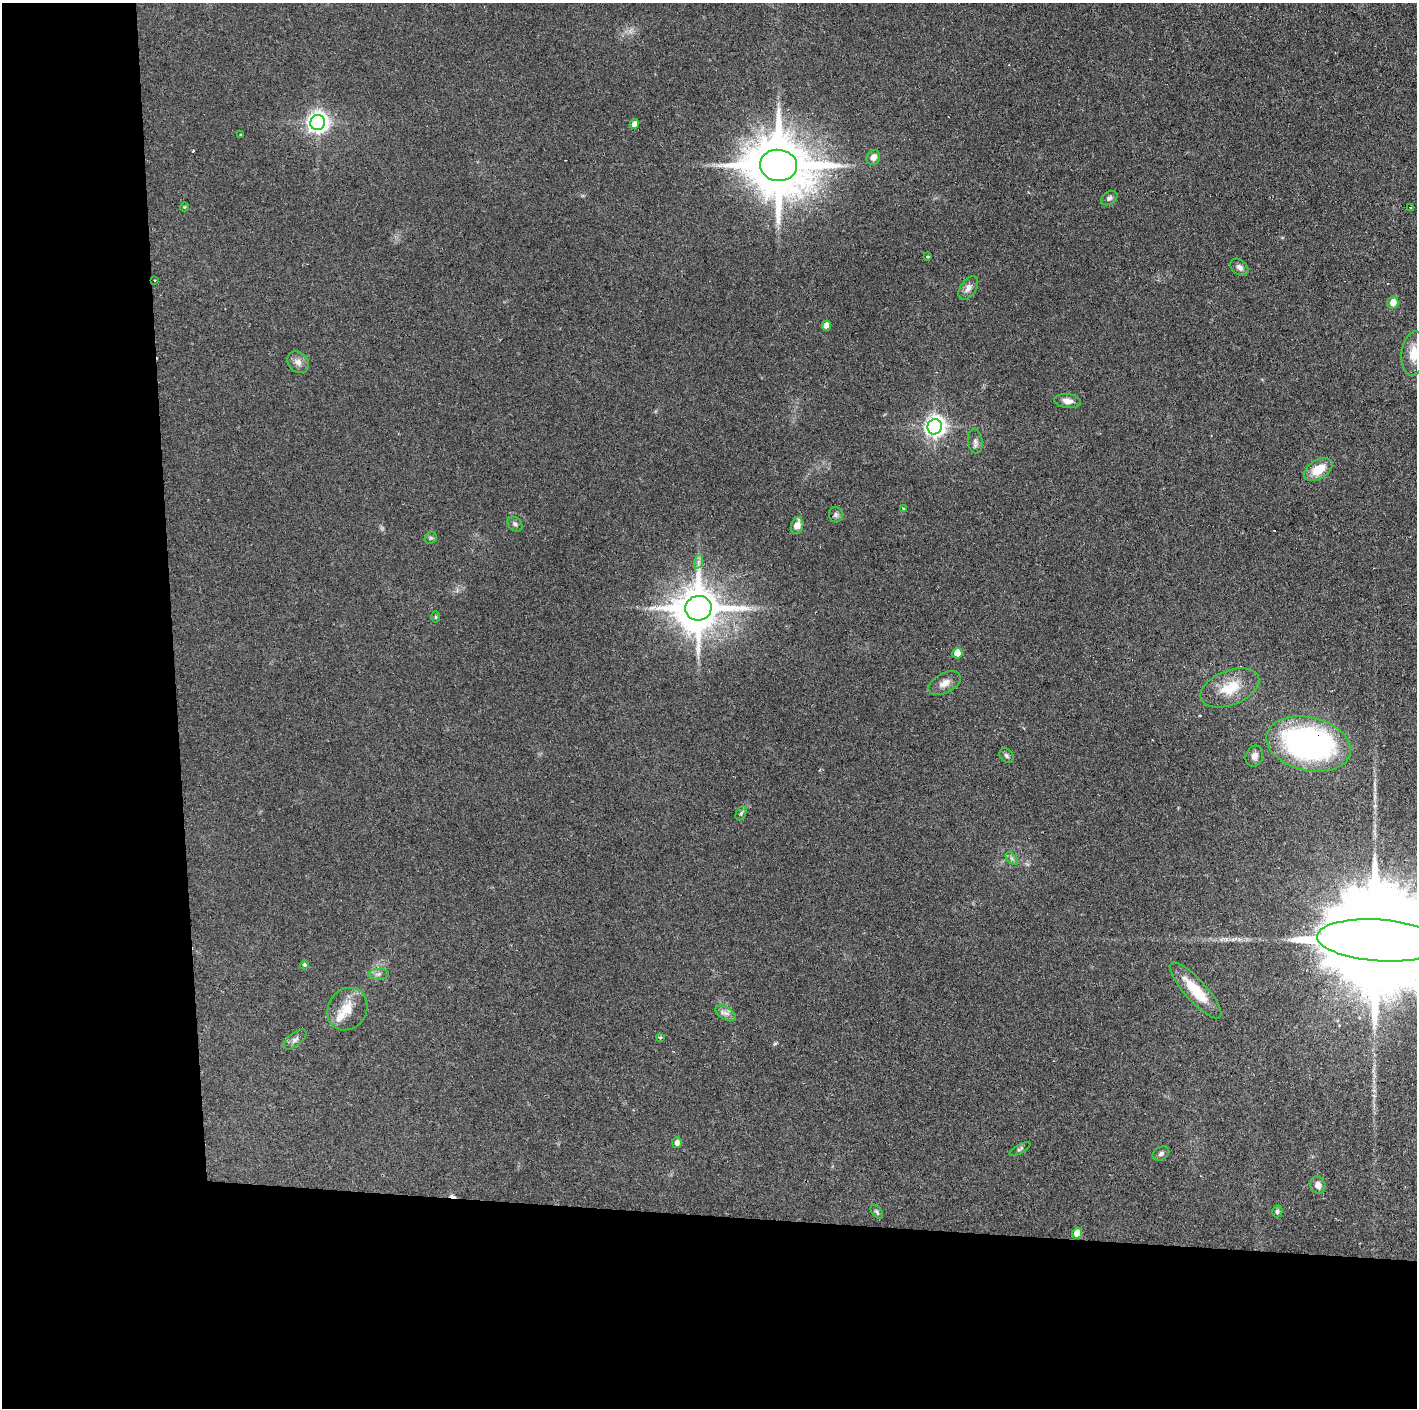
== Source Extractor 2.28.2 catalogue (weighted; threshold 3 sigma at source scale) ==
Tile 7 of 3 x 3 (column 1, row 3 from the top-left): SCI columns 3-1417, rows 1-1406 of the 4251 x 4217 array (HDU 1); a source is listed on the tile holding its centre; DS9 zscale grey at full resolution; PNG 1419 x 1410 px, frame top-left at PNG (2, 3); each listed source drawn as its Kron ellipse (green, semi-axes under 4 px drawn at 4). Shown black and unused: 24% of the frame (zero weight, under 2 of 3 exposures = <1% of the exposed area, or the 3 px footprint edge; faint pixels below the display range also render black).
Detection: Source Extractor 2.28.2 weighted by HDU 2 'WHT'; one run over the whole footprint, this tile lists its part. Background 0.122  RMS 0.0067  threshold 0.0301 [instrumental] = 3 sigma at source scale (4.5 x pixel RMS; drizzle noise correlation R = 1.50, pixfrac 1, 0.05/0.05 arcsec/px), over >= 5 px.
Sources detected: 55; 3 cosmic-ray / hot-pixel residue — neither listed nor drawn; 1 inside a brighter listed object's ellipse — not listed separately; the other 51 listed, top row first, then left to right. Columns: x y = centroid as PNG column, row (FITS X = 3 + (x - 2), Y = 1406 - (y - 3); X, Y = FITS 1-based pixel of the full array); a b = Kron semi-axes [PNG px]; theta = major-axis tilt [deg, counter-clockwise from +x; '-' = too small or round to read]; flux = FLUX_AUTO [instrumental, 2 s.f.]
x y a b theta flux
318 122 7 7 - 420
634 124 5 4 - 3.8
241 135 3 3 - 0.55
873 157 8 6 59 4.5
778 165 18 15 -5 5300
1109 198 9 6 35 1.7
184 207 4 3 - 0.48
1410 207 2 2 - 0.72
927 257 3 3 - 1.3
1239 267 10 7 -41 2.8
155 280 3 2 - 0.94
968 288 13 7 56 3.8
1393 303 6 5 - 7.3
826 325 5 4 - 5.8
1414 354 22 12 84 10
298 362 12 9 -45 4
1067 401 13 7 -7 4.5
935 427 8 7 - 420
975 441 12 7 -82 2.8
1318 470 16 9 32 13
904 509 4 3 - 1.3
836 515 8 7 - 1.7
515 524 8 6 -46 1.6
797 525 8 6 72 5.9
431 538 6 5 - 1.2
698 562 7 4 71 1.6
698 608 13 12 - 2600
436 617 6 4 90 0.79
957 653 5 5 - 8.8
944 683 17 10 28 5.4
1230 688 31 17 22 20
1309 744 43 26 -13 200
1006 756 8 6 -47 1.6
1254 756 11 8 70 3.3
741 813 7 5 64 1.2
1012 858 7 4 -45 1.6
1379 940 62 21 -4 38000
304 965 5 4 - 0.93
378 974 10 5 2 2.1
1195 990 36 10 -48 20
347 1009 22 19 56 13
726 1013 11 6 -30 3.1
660 1037 3 3 - 1.6
295 1040 14 6 39 2.6
677 1143 5 5 - 3
1020 1149 12 4 30 1.3
1161 1154 9 6 28 1.8
1318 1185 9 7 -67 4
1277 1211 6 5 - 1.2
877 1212 8 4 -52 1.2
1077 1233 5 5 - 11
Overlapping masked pixels (flux is a lower limit): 1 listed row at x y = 1309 744
Isophote crosses this tile's border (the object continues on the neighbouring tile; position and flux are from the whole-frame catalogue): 2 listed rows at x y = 1414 354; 1379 940